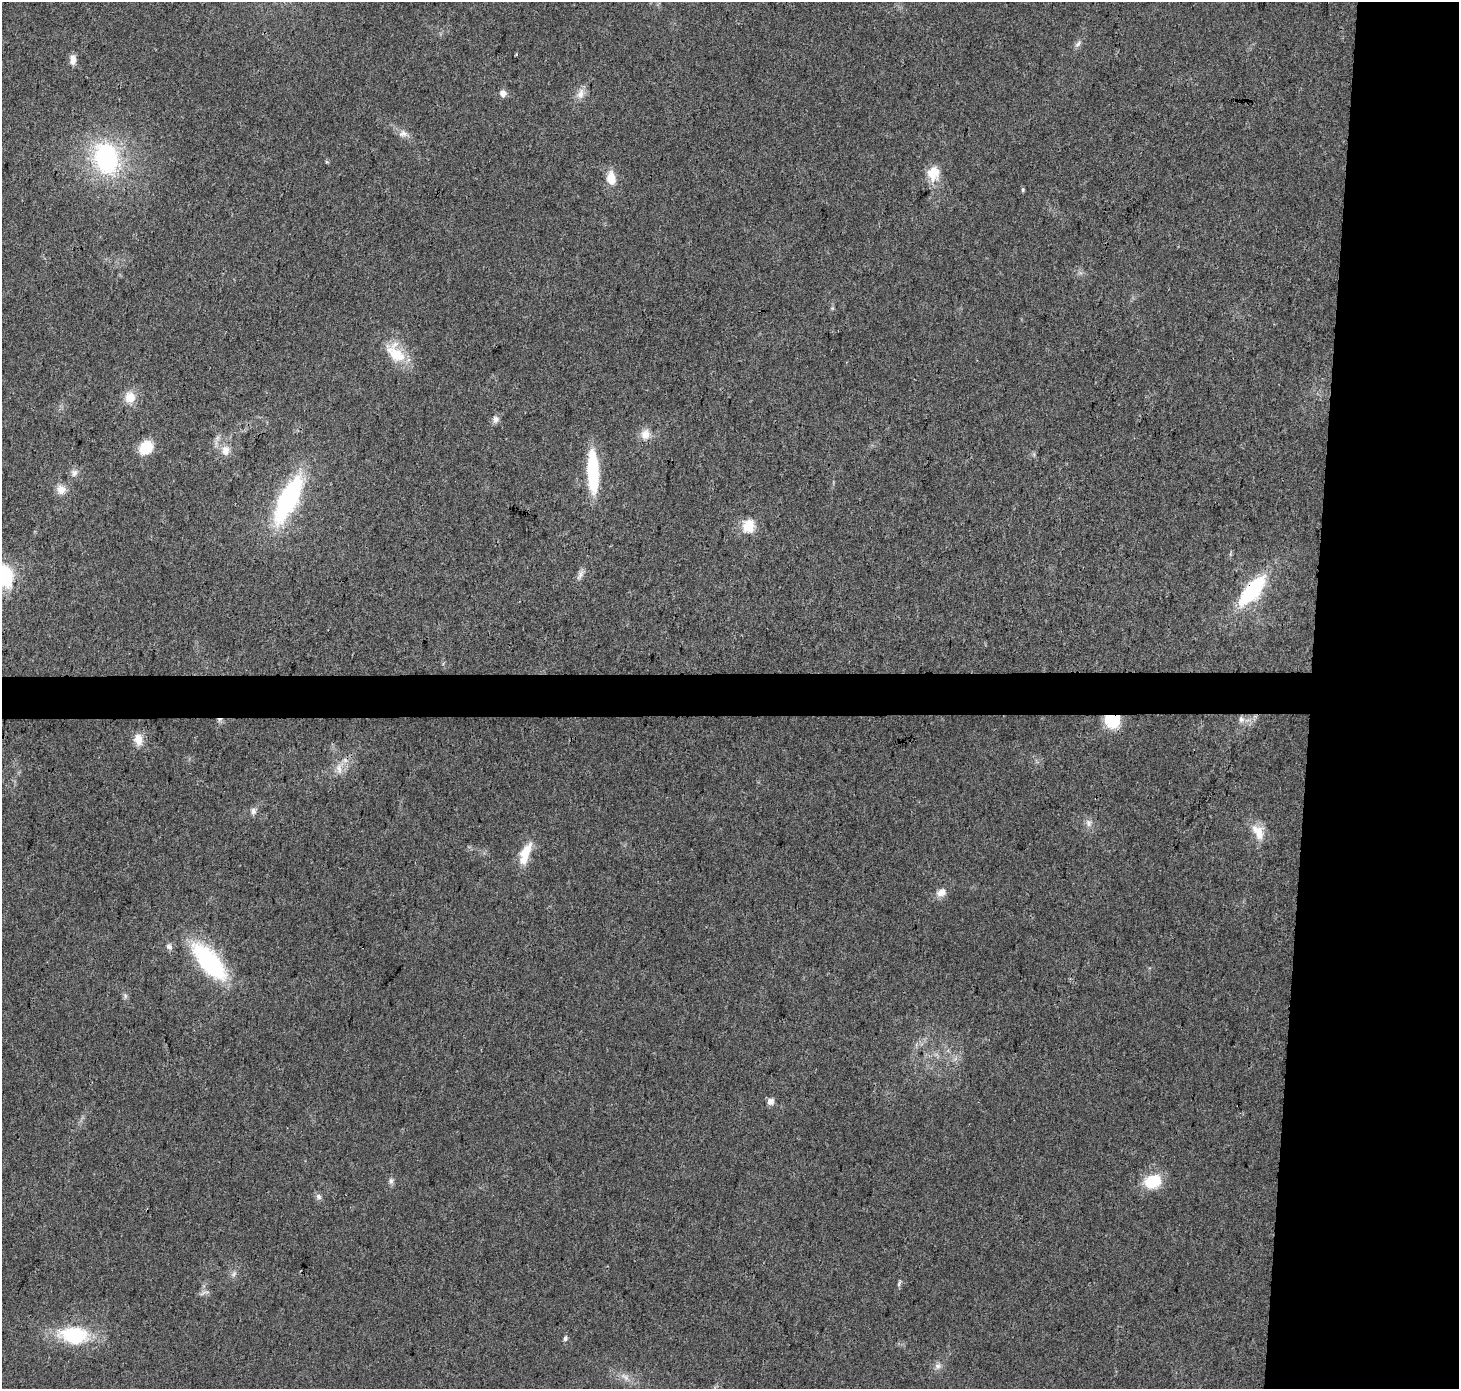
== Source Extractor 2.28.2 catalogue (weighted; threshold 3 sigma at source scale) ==
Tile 6 of 3 x 3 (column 3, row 2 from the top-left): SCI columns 2923-4379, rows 1623-3009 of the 4379 x 4623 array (HDU 1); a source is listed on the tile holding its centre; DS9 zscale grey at full resolution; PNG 1461 x 1391 px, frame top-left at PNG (2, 2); no overlay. Shown black and unused: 13% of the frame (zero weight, under 3 of 4 exposures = <1% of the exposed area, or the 3 px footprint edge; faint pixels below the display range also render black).
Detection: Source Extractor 2.28.2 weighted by HDU 2 'WHT'; one run over the whole footprint, this tile lists its part. Background 0.0348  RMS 0.0041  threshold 0.0185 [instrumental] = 3 sigma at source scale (4.5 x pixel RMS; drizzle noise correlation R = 1.50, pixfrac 1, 0.0396/0.0396 arcsec/px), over >= 5 px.
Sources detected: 49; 2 cosmic-ray / hot-pixel residue — not listed; the other 47 listed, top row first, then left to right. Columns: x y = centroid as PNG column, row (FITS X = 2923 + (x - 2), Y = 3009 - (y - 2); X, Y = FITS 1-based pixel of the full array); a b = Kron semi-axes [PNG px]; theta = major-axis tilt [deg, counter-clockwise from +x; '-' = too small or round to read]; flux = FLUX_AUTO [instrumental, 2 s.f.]
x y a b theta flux
1078 44 11 6 48 1.5
73 60 12 7 -88 3
503 93 9 9 - 2.1
580 94 16 9 79 3.4
403 134 13 7 6 2.2
106 158 32 24 -74 57
933 173 19 15 85 7.9
611 178 16 10 -83 6.5
1023 190 5 4 - 0.65
832 308 5 5 - 0.53
395 355 35 20 -64 13
130 397 15 14 - 5.7
496 419 10 9 - 1.9
645 434 14 13 - 4.3
146 448 12 9 48 14
225 450 14 11 89 4.1
593 472 37 9 -88 37
74 473 10 9 - 2
61 490 12 11 - 3.7
288 499 41 14 64 75
748 526 6 5 - 38
580 575 16 6 59 2
4 576 20 14 -75 31
1252 591 45 17 49 30
1241 719 9 7 -83 1.8
1112 720 6 6 - 94
138 740 14 10 -77 4.7
339 769 15 7 -75 2.9
253 811 10 7 85 1.7
1088 823 11 8 -71 2.1
1258 832 24 13 -60 7
525 854 27 10 70 10
941 892 12 9 32 3.6
169 947 10 7 -34 1.5
209 961 37 16 -49 60
125 996 7 4 73 0.8
770 1102 9 8 - 2.1
391 1181 8 7 - 1.3
1152 1181 19 14 20 14
319 1197 9 7 -47 1.4
234 1274 8 6 68 1.3
899 1284 10 3 68 0.79
204 1293 15 4 20 1.2
74 1335 27 16 -5 32
565 1338 7 5 83 1.1
938 1366 9 7 8 1.8
625 1377 15 6 -31 2.8
Overlapping masked pixels (flux is a lower limit): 2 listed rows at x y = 1252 591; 1112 720
Isophote crosses this tile's border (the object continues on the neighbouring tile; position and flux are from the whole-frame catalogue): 1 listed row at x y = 4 576